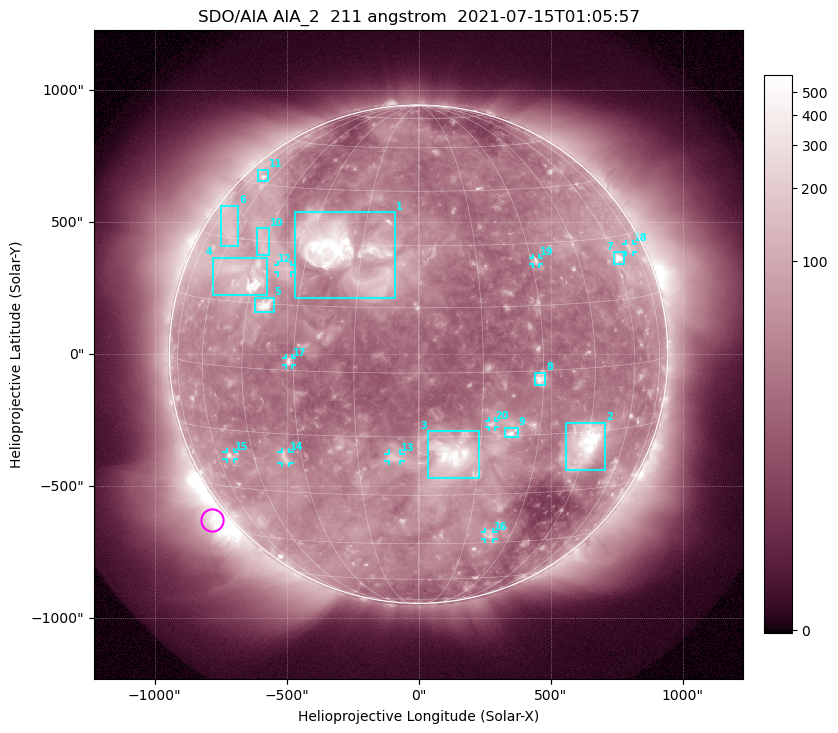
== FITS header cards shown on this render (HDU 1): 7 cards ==
TELESCOP= 'SDO/AIA '           / For AIA: SDO/AIA
INSTRUME= 'AIA_2   '           / For AIA: AIA_ATA1, AIA_ATA2, AIA_ATA3 or AIA_AT
WAVELNTH=                  211 / [angstrom] Wavelength
WAVEUNIT= 'angstrom'           / Wavelength unit: angstrom
DATE-OBS= '2021-07-15T01:05:57.626' / [ISO] Date when observation started; ISO 8
CTYPE1  = 'HPLN-TAN'           / CTYPE1: HPLN
CTYPE2  = 'HPLT-TAN'           / CTYPE2: HPLT

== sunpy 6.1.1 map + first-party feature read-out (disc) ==
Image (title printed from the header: SDO/AIA AIA_2  211 angstrom  2021-07-15T01:05:57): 1024 x 1024 px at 2.4 arcsec/px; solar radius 944 arcsec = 393 px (full disc in frame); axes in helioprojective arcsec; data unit not stated in the header (colour bar unlabelled)
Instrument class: DISC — disc imager (sunpy class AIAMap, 211 A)
Bright regions (active regions / flare kernels): reference = the median radial profile (limb darkening/brightening removed); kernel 9 px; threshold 5 sigma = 97.4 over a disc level ~45.4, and >= 1.15x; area >= 12 px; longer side >= 9 px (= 22 arcsec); searched inside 0.97 R_sun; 24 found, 20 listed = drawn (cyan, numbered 1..; 9 of them under ~33 arcsec drawn as corner ticks so the feature stays visible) (cap 20 boxes per figure: the strongest are kept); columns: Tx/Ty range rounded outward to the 5 arcsec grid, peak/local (2 s.f.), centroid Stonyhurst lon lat
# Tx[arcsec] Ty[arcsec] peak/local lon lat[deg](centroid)
1 -470..-90 210..540 17 -20 +28
2 555..705 -440..-260 19 +45 -18
3 35..230 -470..-290 12 +8 -20
4 -780..-570 225..365 13 -49 +22
5 -620..-550 155..215 13 -40 +15
6 -750..-685 410..565 3.7 -64 +32
7 740..780 340..390 16 +62 +25
8 440..480 -115..-70 8.2 +29 -2
9 325..380 -315..-275 8.8 +23 -14
10 -615..-565 375..480 3.7 -46 +30
11 -610..-570 655..700 5.3 -67 +47
12 -535..-480 310..340 3.8 -36 +24
13 -115..-70 -405..-375 3.9 -6 -20
14 -520..-490 -415..-370 4 -35 -21
15 -730..-700 -395..-370 5 -54 -21
16 250..285 -700..-675 4.2 +23 -42
17 -505..-480 -40..-15 5 -31 +2
18 785..810 385..420 3.4 +71 +27
19 435..455 340..365 4.6 +31 +26
20 265..290 -275..-255 4.3 +17 -12
Off-limb structures (1.02-1.3 R_sun): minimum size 162 px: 5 found; the strongest spans PA ~110..155 deg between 1.02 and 1.3 R_sun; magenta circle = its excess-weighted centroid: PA ~130 deg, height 1.06 R_sun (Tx ~-785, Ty ~-630 arcsec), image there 7.1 x the reference